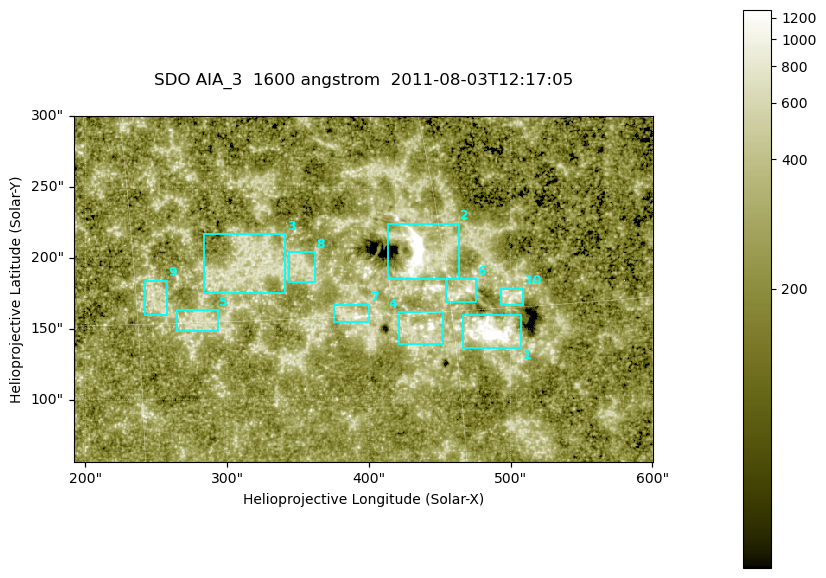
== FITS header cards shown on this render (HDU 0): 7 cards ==
TELESCOP= 'SDO     '           /
INSTRUME= 'AIA_3   '           /
WAVELNTH=                 1600 /
WAVEUNIT= 'angstrom'           /
DATE-OBS= '2011-08-03T12:17:05.120' /
CTYPE1  = 'HPLN-TAN'           /
CTYPE2  = 'HPLT-TAN'           /

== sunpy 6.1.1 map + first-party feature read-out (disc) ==
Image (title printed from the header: SDO AIA_3  1600 angstrom  2011-08-03T12:17:05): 670 x 401 px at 0.609 arcsec/px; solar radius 946 arcsec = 1552 px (partial field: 3.6% of the solar disc is inside the frame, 100% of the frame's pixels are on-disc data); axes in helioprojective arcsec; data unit not stated in the header (colour bar unlabelled)
Pointing: header CRPIX1/2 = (2047.81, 2050.03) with CRVAL1/2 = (0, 0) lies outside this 670 x 401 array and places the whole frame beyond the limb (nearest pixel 1.39 R_sun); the SolarSoft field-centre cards XCEN/YCEN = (396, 178.2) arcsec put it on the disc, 1943 arcsec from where CRPIX/CRVAL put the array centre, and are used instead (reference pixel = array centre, CRVAL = XCEN/YCEN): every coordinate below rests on XCEN/YCEN
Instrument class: DISC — disc imager (sunpy class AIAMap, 1600 A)
Bright regions (active regions / flare kernels): reference = the on-disc median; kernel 5 px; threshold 5 sigma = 344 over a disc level ~222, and >= 1.15x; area >= 268 px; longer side >= 5 px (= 3 arcsec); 10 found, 10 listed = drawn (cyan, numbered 1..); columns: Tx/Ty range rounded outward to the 2 arcsec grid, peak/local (2 s.f.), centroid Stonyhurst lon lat
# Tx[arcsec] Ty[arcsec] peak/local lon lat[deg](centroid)
1 466..508 136..160 26 +32 +14
2 412..464 184..224 17 +29 +18
3 284..342 174..218 3.4 +20 +17
4 420..452 138..162 10 +28 +14
5 264..294 148..164 3.2 +18 +15
6 454..476 168..186 6.6 +31 +16
7 374..400 154..168 5 +25 +15
8 342..362 182..204 3.1 +23 +17
9 242..258 158..184 3.5 +16 +16
10 492..510 166..180 4.4 +33 +15